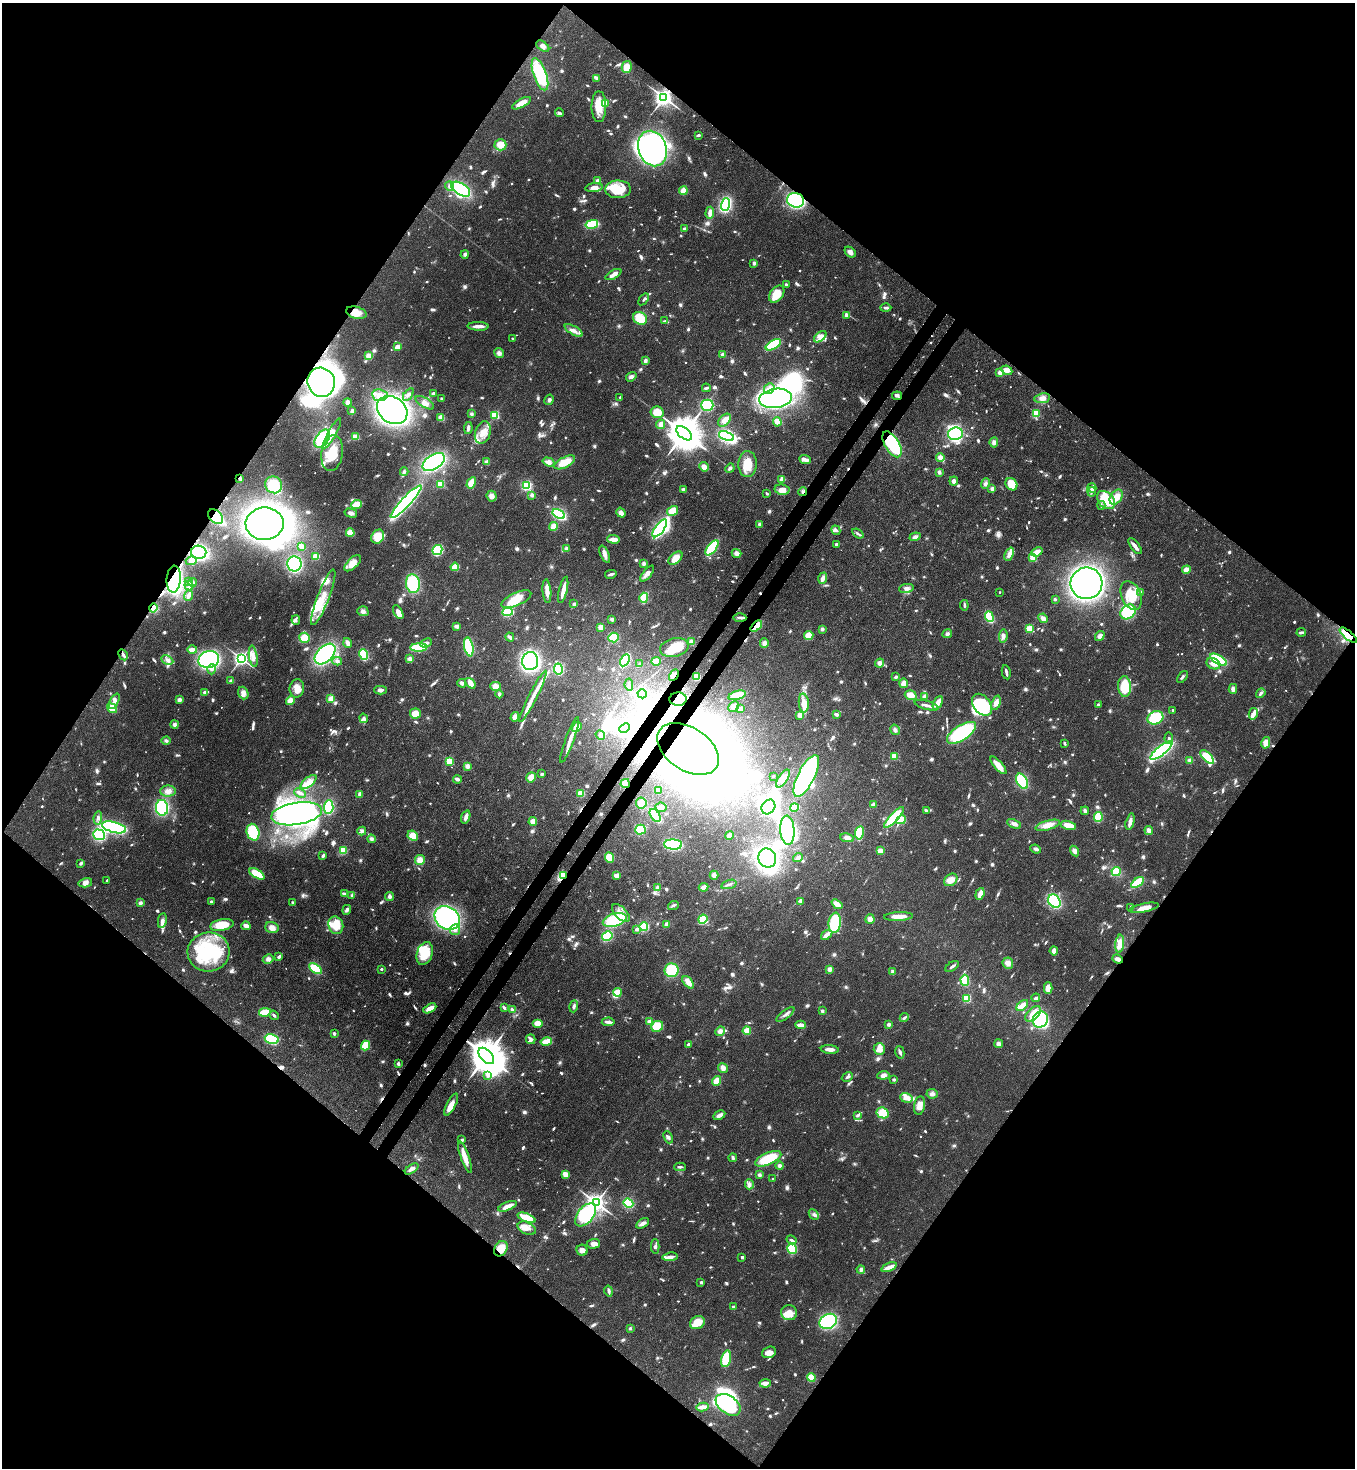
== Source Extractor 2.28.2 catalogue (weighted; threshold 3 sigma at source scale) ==
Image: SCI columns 364-5775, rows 60-5920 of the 6000 x 5978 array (HDU 1 of 3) = the unmasked area's bounding box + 8 px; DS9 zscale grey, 4 x 4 block average (1 PNG px = mean of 4 x 4 image px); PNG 1357 x 1470 px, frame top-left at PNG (2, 3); each listed source drawn as its Kron ellipse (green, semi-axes under 4 px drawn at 4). Shown black and unused: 51% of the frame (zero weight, under 3 of 4 exposures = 7% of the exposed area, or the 3 px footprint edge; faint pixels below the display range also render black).
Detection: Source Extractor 2.28.2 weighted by HDU 2 'WHT'. Background 0.0729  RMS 0.004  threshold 0.018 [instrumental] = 3 sigma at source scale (4.5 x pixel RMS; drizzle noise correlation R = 1.50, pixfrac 1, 0.05/0.05 arcsec/px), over >= 5 px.
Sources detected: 1339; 5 too faint to see at this stretch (4 x 4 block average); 38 inside a brighter object's white glare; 4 cosmic-ray / hot-pixel residue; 1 long thin detection or spike segment (spike, bleed or trail) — neither listed nor drawn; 14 coinciding with a brighter row at this scale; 109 inside a brighter listed object's ellipse — not listed separately; of the other 1168, all 500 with FLUX_AUTO >= 4.86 (the completeness limit of this list) listed and drawn (668 fainter detections not listed), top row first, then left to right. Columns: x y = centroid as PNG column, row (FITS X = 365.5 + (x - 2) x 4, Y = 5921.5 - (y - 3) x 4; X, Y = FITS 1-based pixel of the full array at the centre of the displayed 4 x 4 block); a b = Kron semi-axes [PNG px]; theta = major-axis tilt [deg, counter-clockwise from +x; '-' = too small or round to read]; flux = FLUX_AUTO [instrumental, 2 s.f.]
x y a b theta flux
543 46 7 4 -35 9.2
627 67 6 5 - 29
540 74 17 6 -71 130
597 78 3 2 - 12
664 97 3 3 - 1600
521 103 10 4 28 32
605 103 2 2 - 57
599 107 15 7 -90 40
559 113 4 3 - 6.9
698 135 4 2 - 6.7
500 145 6 5 - 26
653 148 18 14 -70 670
598 181 4 3 - 6.6
450 186 4 4 - 7.1
594 188 9 4 7 15
461 189 10 5 -33 220
618 189 13 9 2 60
683 191 4 4 - 24
796 200 8 7 - 250
725 204 6 4 70 230
710 213 6 3 86 16
592 224 6 3 12 130
685 229 2 2 - 21
850 252 6 4 -41 12
465 254 4 3 - 6.1
754 263 3 3 - 7.2
613 275 9 3 29 18
786 285 3 2 - 6.2
777 294 9 6 53 51
644 299 6 2 52 5.2
886 308 5 3 - 7.6
356 313 11 6 -14 28
846 316 3 3 - 12
640 318 7 6 - 77
665 321 4 2 - 5.4
478 326 10 3 -2 16
574 330 10 3 -31 13
820 337 7 4 37 13
512 338 2 2 - 4.9
773 345 8 4 30 110
397 347 3 3 - 22
499 353 5 4 - 9.1
723 355 3 3 - 11
369 356 4 4 - 24
645 361 4 3 - 8.3
1007 370 6 4 -26 18
1000 372 2 2 - 35
631 377 5 4 - 9.2
321 382 15 13 -66 1000
706 388 4 2 - 5.8
769 388 6 5 - 13
408 394 7 3 54 7.6
433 394 3 3 - 7.7
380 395 8 6 -6 23
897 396 5 3 - 5.9
620 397 3 2 - 6
776 398 16 9 7 520
1042 398 8 5 10 14
441 399 2 2 - 20
549 400 5 4 - 6.6
347 402 4 3 - 9
425 403 10 4 -32 14
707 405 6 5 - 150
392 410 16 13 -35 860
352 411 4 3 - 6.5
657 412 6 5 - 40
1036 413 2 2 - 170
471 414 4 4 - 5.4
495 415 2 2 - 220
441 418 4 3 - 28
725 420 7 5 45 15
777 422 5 3 - 23
661 424 5 3 - 15
468 428 6 3 81 8.3
332 433 17 4 61 25
483 433 11 7 71 33
684 433 9 5 -39 10000
955 434 7 6 - 220
726 436 8 4 -20 230
355 437 4 3 - 23
322 439 10 6 56 190
994 442 5 4 - 9.8
892 444 14 7 -59 240
332 453 18 10 82 71
940 458 4 3 - 15
805 459 6 3 -22 13
434 462 12 7 33 380
487 462 4 3 - 9.3
548 462 6 4 -17 14
565 462 11 5 27 41
748 464 13 9 89 54
704 467 5 4 - 15
730 468 5 3 - 6.3
404 472 4 3 - 6.6
939 472 4 3 - 6.7
240 478 3 2 - 7.1
782 479 4 3 - 16
954 481 4 3 - 9.4
471 483 6 3 59 41
440 484 2 2 - 170
985 484 5 4 - 7.4
1011 484 7 5 -50 51
274 485 9 8 - 80
526 486 4 3 - 96
1092 488 4 3 - 7.6
683 489 2 2 - 9.2
992 489 3 3 - 9.2
782 490 7 5 -10 21
803 491 4 3 - 6
1092 492 5 3 - 6
767 493 3 2 - 5.3
532 495 4 4 - 5.5
492 496 5 5 - 14
1116 497 8 5 55 33
1106 500 10 7 -45 62
406 502 22 4 47 620
356 504 5 3 - 72
1101 505 4 3 - 5
672 511 6 4 34 35
351 513 6 4 -15 10
621 513 5 3 - 13
559 514 7 3 -33 250
216 517 8 6 -43 120
265 524 19 16 1 1100
760 524 4 3 - 6.2
554 526 4 4 - 25
660 528 10 4 54 310
836 530 5 3 - 7.1
350 533 4 4 - 25
858 534 6 2 -36 5.6
378 537 7 6 - 61
915 537 5 4 - 8.7
614 539 6 3 -3 21
836 544 2 2 - 10
301 546 4 3 - 14
1135 546 9 2 -52 16
712 548 9 4 53 160
566 549 3 3 - 13
437 550 5 4 - 140
199 552 7 7 - 280
1037 552 6 3 24 24
737 553 5 4 - 12
605 554 9 3 -67 14
1009 554 7 3 68 16
316 556 4 3 - 31
675 558 8 5 44 29
1033 558 2 2 - 130
191 561 6 4 14 17
353 563 10 5 43 32
294 564 7 7 - 220
644 564 4 4 - 5.5
455 567 4 3 - 35
1186 570 4 4 - 19
647 573 9 3 51 15
611 574 6 2 13 8.3
823 578 6 4 72 12
174 579 13 7 86 350
189 581 2 2 - 16
192 582 4 3 - 5.3
1086 583 16 16 - 890
413 584 9 7 -82 120
189 586 5 3 - 11
906 588 7 4 12 11
563 590 13 2 78 29
547 591 12 3 -85 24
1000 592 2 2 - 5.2
1141 592 3 2 - 7.4
1131 595 15 9 -67 66
189 596 5 2 - 19
323 597 30 6 69 55
644 598 5 3 - 86
516 599 16 6 23 59
1055 599 2 2 - 7.9
574 604 4 3 - 4.9
964 605 5 2 - 5.1
153 608 4 3 - 50
363 611 5 5 - 11
398 612 7 3 -59 28
508 612 5 4 - 140
1128 612 8 6 43 110
989 617 5 3 - 120
740 618 6 2 -1 7.6
1043 618 5 4 - 11
612 619 3 3 - 7.6
296 620 5 3 - 5.5
457 626 4 3 - 9.6
756 626 7 3 41 60
600 627 3 3 - 17
1029 628 2 2 - 170
822 629 3 3 - 7.2
1301 632 5 3 - 6
947 634 5 3 - 6.3
809 635 5 4 - 32
1348 635 10 3 -40 62
1003 636 7 4 84 10
1100 636 5 4 - 10
510 637 5 2 - 9.1
614 637 5 4 - 36
304 638 5 5 - 43
691 642 4 3 - 13
348 643 5 3 - 13
426 643 6 3 23 7.4
764 643 4 4 - 11
419 647 8 3 2 120
469 647 9 4 -78 140
674 648 14 9 12 54
192 650 5 3 - 23
325 654 12 7 45 320
364 654 5 3 - 130
123 655 6 2 -60 7.2
253 656 11 4 -81 17
241 658 3 2 - 960
410 659 4 4 - 8.2
167 660 6 3 -28 8
209 660 10 8 14 330
625 660 6 3 61 210
1218 660 9 4 -30 120
337 661 5 3 - 6.3
530 661 9 8 - 410
656 661 5 4 - 23
880 663 4 4 - 12
640 664 2 2 - 6.6
1213 664 7 5 -28 18
212 669 5 4 - 7.9
558 669 5 3 - 140
1006 672 7 2 -78 7.3
674 675 6 3 61 11
696 677 3 3 - 39
896 677 3 3 - 5.1
1182 677 7 2 52 5
231 681 3 3 - 5
462 683 4 3 - 7.8
470 683 6 4 -50 22
903 683 5 4 - 16
629 685 6 3 -83 7.7
495 686 5 4 - 20
1125 686 10 6 -88 91
297 688 9 7 82 23
1233 689 5 3 - 10
380 690 6 3 -1 11
205 693 2 2 - 42
243 693 6 5 - 14
1261 693 5 3 - 7.6
499 694 4 3 - 6.4
642 694 4 4 - 84
737 695 9 4 15 58
911 695 6 5 - 25
533 696 29 3 63 34
924 696 4 3 - 8.5
331 699 2 2 - 130
678 699 8 6 2 100
179 700 4 3 - 8.9
114 701 8 4 65 11
290 701 5 4 - 23
804 703 9 5 -86 23
938 703 7 3 63 21
996 703 7 4 71 17
1098 704 2 2 - 5.1
927 705 12 2 -16 13
982 705 12 8 -51 150
733 706 6 4 45 9.8
112 708 5 4 - 40
740 709 4 3 - 8
1173 710 2 2 - 9.5
415 714 5 5 - 28
836 714 4 2 - 9.1
1253 714 6 4 79 12
800 715 3 2 - 32
515 717 5 4 - 14
364 718 5 3 - 6.6
1155 718 8 6 27 100
174 724 4 4 - 7.3
577 727 5 3 - 32
625 728 6 4 43 190
895 730 5 4 - 7.2
961 733 16 7 33 200
600 735 5 4 - 7.4
1169 738 6 2 -79 5.8
570 740 24 3 70 23
166 741 4 4 - 5.6
1064 743 3 2 - 6
1266 743 6 4 76 25
688 749 34 21 -34 2100
1161 750 13 4 39 360
894 756 2 2 - 120
1207 757 8 4 -45 81
1190 760 4 4 - 8.1
449 761 2 2 - 140
998 765 11 3 -48 31
467 766 4 4 - 10
542 774 2 2 - 9.6
773 776 2 2 - 11
806 776 23 8 63 440
531 777 5 4 - 20
783 778 10 4 56 20
457 779 4 3 - 8.8
1022 781 8 5 -61 140
308 782 9 4 39 18
625 783 5 4 - 23
658 790 3 3 - 20
168 791 8 5 0 17
300 793 6 2 -24 7.8
581 793 3 3 - 43
360 794 3 2 - 12
641 803 5 5 - 23
873 805 4 3 - 7.6
329 807 7 5 84 130
661 807 5 4 - 10
768 807 8 6 54 200
794 807 4 2 - 60
162 808 8 6 -79 190
926 811 4 2 - 6.5
1085 811 4 3 - 7.6
297 814 26 11 9 660
655 815 7 4 -56 120
466 817 7 3 70 12
894 817 13 4 47 110
1098 817 5 3 - 78
98 818 7 3 82 8.6
901 820 5 3 - 59
533 821 4 4 - 14
1130 821 8 2 76 17
1014 824 7 4 -24 11
1048 825 12 4 15 27
1068 825 8 4 -14 27
114 827 12 5 -15 330
640 830 5 5 - 84
787 830 15 7 -86 250
362 831 4 4 - 6.3
1149 831 4 3 - 12
253 832 8 6 -75 120
859 833 7 3 80 120
99 835 6 5 - 150
729 835 4 4 - 7.9
413 836 5 4 - 28
847 838 7 4 -9 13
371 839 4 4 - 7
673 844 9 5 -2 170
1036 849 5 3 - 7.5
343 850 2 2 - 82
880 851 3 2 - 30
1074 851 5 3 - 12
323 856 3 2 - 5.4
609 857 6 4 -65 35
767 858 9 8 - 480
798 858 5 3 - 7.9
420 860 5 5 - 22
80 863 4 3 - 5.2
1116 871 4 4 - 50
257 874 8 4 -30 58
563 875 3 3 - 44
617 875 4 3 - 16
714 875 4 4 - 8.5
107 880 2 2 - 10
951 880 7 5 41 24
85 883 7 4 12 12
1137 883 7 3 36 110
729 884 8 2 17 6.1
658 887 4 3 - 9.5
704 887 5 3 - 15
344 894 4 3 - 6
980 894 6 3 70 33
352 895 4 3 - 6.4
389 896 4 3 - 8.3
800 901 4 3 - 7
1054 901 7 5 -56 210
211 902 2 2 - 5.2
140 903 4 3 - 7.4
293 903 3 2 - 5.4
837 904 6 3 -39 26
673 905 5 3 - 5.5
1131 907 3 2 - 5.7
1144 908 15 4 11 32
347 910 5 4 - 6.7
621 913 11 6 -46 26
899 917 14 3 2 29
447 918 13 11 -37 390
703 919 4 4 - 54
870 919 5 4 - 14
615 920 12 6 17 150
162 921 7 4 81 12
835 923 10 6 82 120
667 924 3 3 - 10
222 925 12 5 10 59
336 925 9 7 -74 46
246 926 4 2 - 19
644 927 4 3 - 77
272 928 7 5 -21 17
637 929 4 3 - 6.6
455 930 5 5 - 12
827 935 6 3 37 15
607 936 5 4 - 110
1120 944 9 4 84 26
1054 951 4 3 - 15
208 952 21 19 11 190
425 953 12 7 73 75
279 957 3 2 - 8.9
268 959 5 4 - 9.7
1118 959 5 3 - 12
1008 963 6 5 - 17
952 966 7 2 33 7.4
315 969 7 3 -33 92
381 969 2 2 - 5.9
830 969 4 3 - 12
672 970 7 7 - 88
893 972 3 3 - 8
965 980 5 3 - 72
688 982 7 4 -50 20
1048 988 5 4 - 31
617 992 4 4 - 26
967 998 2 2 - 210
1036 998 4 3 - 6
1022 1005 7 4 41 22
574 1006 6 3 72 5.9
430 1008 7 4 28 23
504 1008 3 2 - 6.4
512 1010 4 2 - 6.7
822 1011 2 2 - 20
265 1012 6 3 10 75
785 1014 11 2 37 9.1
1033 1014 9 5 44 52
274 1015 5 2 - 5.6
904 1018 4 3 - 5.2
1040 1019 8 7 - 230
608 1022 6 3 4 7.4
649 1022 2 2 - 47
538 1023 5 3 - 35
889 1024 3 3 - 6.8
801 1025 5 2 - 28
657 1026 6 5 - 56
720 1031 5 4 - 10
747 1031 4 3 - 29
334 1033 3 2 - 5.7
272 1039 7 5 -13 160
531 1039 5 4 - 9.4
546 1041 6 3 13 40
688 1044 3 2 - 7.6
999 1044 4 4 - 11
365 1046 5 3 - 90
830 1049 9 3 -4 17
879 1049 6 5 - 24
900 1052 6 3 -76 6.4
486 1056 10 6 -48 9900
398 1064 4 2 - 7.6
723 1068 5 4 - 13
883 1075 6 4 7 10
488 1076 4 3 - 6.2
847 1077 6 2 29 6.5
894 1079 3 2 - 5.5
716 1081 5 3 - 28
932 1094 6 4 -8 9.2
906 1098 6 4 -18 24
451 1105 12 4 62 31
919 1106 9 5 80 21
883 1113 6 5 - 49
719 1115 6 3 31 13
858 1115 4 2 - 6.8
668 1137 6 3 -66 6.4
462 1140 2 2 - 8
465 1157 17 4 -71 26
733 1158 4 3 - 5.7
768 1159 14 6 23 96
780 1166 4 4 - 6.9
680 1167 6 2 -1 5.3
412 1169 8 3 34 13
565 1174 3 2 - 38
759 1175 4 3 - 5
773 1179 2 2 - 9.5
749 1184 5 3 - 7.7
596 1203 3 3 - 1700
628 1203 5 4 - 100
507 1206 10 3 22 23
814 1214 6 3 -47 6.6
586 1215 13 8 51 220
527 1218 9 4 -21 51
643 1223 7 4 31 10
527 1228 10 6 -27 24
791 1240 5 2 - 6.3
593 1244 7 4 4 15
655 1246 7 2 90 5.6
501 1249 8 6 60 37
792 1249 5 5 - 110
582 1250 5 5 - 14
670 1257 7 3 7 13
742 1257 2 2 - 19
889 1267 8 3 22 22
861 1269 4 3 - 7.5
701 1282 2 2 - 15
609 1291 5 3 - 7.1
733 1307 2 2 - 23
789 1313 8 7 - 25
828 1321 9 7 28 260
697 1323 8 6 28 49
630 1328 2 2 - 15
769 1352 7 5 20 21
726 1359 8 5 76 91
811 1378 4 4 - 32
765 1383 5 4 - 13
728 1405 14 9 -35 210
703 1407 6 2 12 25
Overlapping masked pixels (flux is a lower limit): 22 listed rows (the first 20) at x y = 664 97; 796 200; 356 313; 321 382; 892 444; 240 478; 803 491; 216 517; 199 552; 174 579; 153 608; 756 626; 1348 635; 123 655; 674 675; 678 699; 688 749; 625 783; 563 875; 1118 959
Diffuse or blended objects may show on this block-average render without a row.